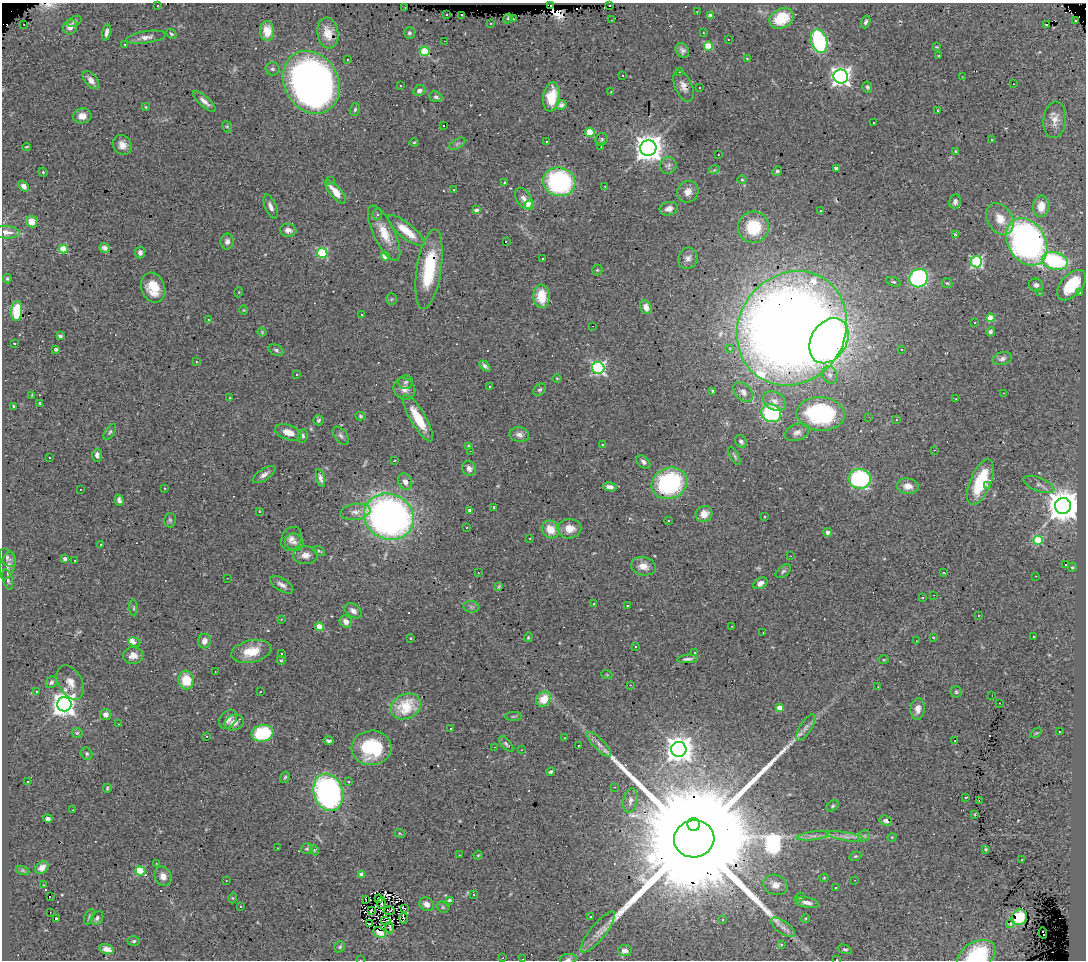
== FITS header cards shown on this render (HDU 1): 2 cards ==
NAXIS1  =                 1084
NAXIS2  =                  958

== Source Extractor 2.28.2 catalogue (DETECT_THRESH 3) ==
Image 1084 x 958 px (HDU 1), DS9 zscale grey, 1 PNG px = 1 image px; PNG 1088 x 962 px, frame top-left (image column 1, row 958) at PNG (2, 3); each listed source drawn as its Kron ellipse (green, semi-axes under 4 px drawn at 4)
Background 1.43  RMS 0.081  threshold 0.244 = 3 sigma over >= 5 px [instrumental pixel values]
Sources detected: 402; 3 with non-positive FLUX_AUTO (blend fragments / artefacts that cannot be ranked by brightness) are neither listed nor drawn; the other 399 listed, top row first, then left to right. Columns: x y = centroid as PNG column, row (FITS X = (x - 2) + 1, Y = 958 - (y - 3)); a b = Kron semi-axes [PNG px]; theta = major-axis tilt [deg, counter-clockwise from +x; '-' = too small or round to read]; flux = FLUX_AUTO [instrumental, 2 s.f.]
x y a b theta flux
551 5 3 3 - 210
609 5 3 2 - 99
157 6 3 3 - 38
404 8 3 2 - 6.2
697 11 3 2 - 5.6
447 15 3 3 - 20
462 15 3 2 - 46
710 16 4 4 - 38
508 18 5 3 - 40
781 18 13 9 29 190
513 19 4 2 - 46
611 20 4 3 - 26
1076 20 3 3 - 92
75 21 7 4 30 10
866 22 6 4 70 13
24 24 3 2 - 4.6
491 24 3 2 - 7.3
1046 24 3 3 - 180
70 27 8 6 60 29
267 31 10 7 -87 62
107 32 8 4 80 24
328 33 15 10 -81 58
409 33 5 5 - 12
703 33 2 2 - 3.8
171 34 5 3 - 8.4
146 37 20 6 9 36
729 39 3 2 - 5.8
445 41 3 2 - 47
819 41 12 8 -71 650
124 44 3 3 - 20
708 46 4 4 - 200
936 47 4 3 - 4.9
682 50 8 6 -56 21
425 51 5 4 - 260
939 56 3 3 - 150
747 58 3 2 - 3.7
347 59 3 2 - 22
272 69 7 6 - 13
679 71 3 3 - 15
623 75 3 3 - 19
841 77 7 7 - 3000
962 77 3 2 - 5.3
91 80 10 6 -52 37
311 82 33 27 -59 4000
1013 84 2 2 - 2.7
401 85 3 3 - 41
683 86 17 8 -67 39
867 87 6 4 -63 10
699 88 3 2 - 16
419 90 6 5 - 22
611 92 3 2 - 7.3
436 97 7 5 -20 15
552 97 14 8 82 120
204 101 14 5 -42 31
561 105 5 5 - 17
146 107 3 3 - 5.1
355 109 6 5 - 10
938 110 2 2 - 4.7
82 116 9 7 10 39
1055 120 18 11 83 57
874 123 3 3 - 54
443 125 3 2 - 17
227 127 6 4 -66 7.9
590 132 5 4 - 200
602 139 6 6 - 11
992 140 3 2 - 40
414 142 5 3 - 5.5
547 142 3 2 - 11
457 144 8 5 31 13
122 145 10 9 - 43
27 147 4 3 - 6
601 147 3 3 - 5.2
648 148 8 8 - 7300
956 151 4 3 - 6
718 155 3 2 - 8.1
668 165 9 8 - 18
836 168 4 3 - 28
714 170 5 3 - 4.5
777 171 5 4 - 14
43 172 5 4 - 5.7
742 180 4 3 - 5.4
330 181 3 3 - 82
559 182 16 14 -15 850
504 183 4 2 - 4.3
24 186 6 4 -48 21
605 186 3 2 - 7.2
454 190 3 2 - 5.6
336 192 14 5 -49 81
688 192 11 10 - 48
524 198 12 7 -57 30
955 202 7 6 - 17
529 205 4 4 - 210
1041 206 11 8 85 78
271 207 13 5 -68 29
669 209 9 6 15 32
476 210 4 3 - 22
821 210 3 3 - 22
377 214 6 4 74 12
1000 219 17 12 -58 92
32 222 6 5 - 66
753 227 16 15 - 240
288 230 8 6 -6 31
406 231 23 7 -38 130
6 232 13 6 -3 42
384 233 30 10 -64 130
955 235 3 2 - 6.6
227 241 8 6 78 22
506 242 3 2 - 6.2
1027 242 25 19 -59 2100
104 248 5 4 - 19
63 249 4 4 - 200
140 253 6 5 - 24
322 253 5 5 - 430
385 256 4 4 - 85
543 258 3 3 - 290
688 258 11 9 65 32
1055 261 13 8 -14 530
976 262 5 5 - 830
429 269 40 12 81 330
597 270 5 5 - 7
919 278 9 9 - 830
7 279 4 3 - 7.1
893 282 7 4 -18 9.7
947 283 5 5 - 7.2
1036 285 7 6 - 19
1071 285 18 10 48 230
153 288 15 11 -69 140
239 292 5 3 - 4.4
1039 293 3 3 - 4.3
1080 293 3 3 - 7.7
542 296 12 8 -86 130
391 299 6 5 - 8.2
646 307 7 5 -63 39
244 310 5 3 - 4.3
17 311 10 5 84 230
361 315 3 3 - 11
990 318 4 4 - 180
208 320 3 3 - 12
974 323 3 3 - 110
592 326 2 2 - 3.2
792 328 59 53 55 11000
262 332 4 3 - 5.6
990 332 5 4 - 14
60 336 4 3 - 11
829 341 24 17 59 3400
15 343 3 3 - 85
56 349 3 3 - 14
730 349 3 3 - 8.6
276 350 8 5 -24 13
902 350 3 3 - 12
1002 359 10 6 14 22
197 362 3 3 - 43
485 366 6 4 -44 14
598 368 6 6 - 1200
297 374 3 3 - 9.1
830 375 9 7 -62 26
557 378 5 3 - 4.7
406 382 7 7 - 15
489 387 3 2 - 6.3
404 389 11 10 - 43
540 390 7 5 38 11
713 391 3 3 - 8.7
743 392 11 7 -46 26
1004 393 3 2 - 28
32 395 3 2 - 3.8
230 398 3 3 - 31
956 399 2 2 - 11
774 401 12 9 -29 38
40 403 3 3 - 4.7
13 406 3 2 - 4.6
771 413 10 8 -30 450
821 414 24 16 -4 670
360 416 5 4 - 8.6
869 417 2 2 - 2.4
418 418 26 7 -60 170
319 420 5 5 - 11
896 420 3 3 - 12
110 432 9 4 56 11
288 432 14 7 -19 64
797 432 13 8 20 31
519 435 10 7 -9 28
303 436 6 5 - 13
341 436 10 6 -51 19
741 441 7 5 -56 16
602 445 2 2 - 5.1
469 446 3 3 - 8.8
934 450 3 2 - 8.2
470 451 2 2 - 9.7
97 455 6 5 - 25
735 456 10 4 -60 11
49 457 2 2 - 5.7
395 460 3 3 - 49
643 462 8 5 -43 19
469 468 8 6 -54 29
264 475 13 5 33 28
320 478 9 4 -77 16
860 479 11 10 - 670
405 482 8 6 -62 32
980 482 24 10 68 290
669 483 18 15 23 720
1039 484 16 7 -21 31
908 486 11 7 -7 52
987 486 3 3 - 67
610 487 7 4 -9 31
165 488 3 3 - 4.2
80 490 2 2 - 4.3
119 500 6 4 -73 18
1063 506 8 8 - 13000
494 507 3 2 - 4.4
470 510 3 3 - 16
260 511 3 2 - 9
355 512 15 8 8 39
704 514 8 7 - 63
764 516 3 2 - 7.7
389 517 25 22 -25 2800
170 520 7 6 - 11
668 520 3 3 - 55
467 527 3 3 - 11
550 529 9 8 - 89
569 529 12 10 2 63
828 532 4 4 - 28
291 539 13 9 62 38
530 539 3 2 - 11
1038 540 5 4 - 290
294 542 9 8 - 27
101 544 3 2 - 5.2
319 551 7 4 -32 7.7
305 555 12 9 4 40
790 556 2 2 - 2.7
8 558 10 6 -53 17
65 559 4 4 - 12
74 560 2 2 - 4
1065 565 3 3 - 94
7 566 14 7 74 32
643 566 13 9 -12 57
1072 567 4 4 - 8
783 571 9 5 38 12
478 573 3 2 - 6.2
944 573 3 3 - 13
1035 576 3 2 - 5.5
227 578 2 2 - 2.9
8 580 10 4 -74 15
760 583 8 5 31 37
282 585 13 6 -32 30
499 587 3 2 - 5.4
934 595 3 2 - 11
922 598 3 3 - 53
594 604 3 2 - 3.9
627 606 3 2 - 6.3
471 607 8 5 -8 16
134 608 8 3 -86 7.8
353 611 9 6 -37 29
979 615 3 3 - 88
281 620 3 2 - 3.5
346 621 6 5 - 39
319 626 4 4 - 110
732 626 3 2 - 3.7
763 633 3 2 - 10
528 637 5 4 - 5.8
933 637 3 2 - 3.6
1033 637 3 2 - 8.9
411 638 3 2 - 4.1
204 641 7 6 - 36
916 641 3 2 - 4.6
134 642 6 4 -19 81
636 647 2 2 - 5.1
251 651 20 11 12 130
694 652 3 2 - 5.9
281 653 3 3 - 26
133 656 10 8 3 46
688 659 10 3 3 17
281 660 4 4 - 6.2
884 660 5 3 - 5.1
215 672 3 2 - 5.1
607 675 5 3 - 4.8
186 680 9 8 - 140
51 682 6 5 - 15
70 682 18 12 -61 61
630 685 3 2 - 12
878 687 2 2 - 4.7
260 691 3 2 - 6.3
37 692 3 3 - 33
956 692 5 5 - 8.9
992 696 3 2 - 3.8
544 699 8 6 47 91
999 703 2 2 - 3.8
64 704 7 7 - 4900
406 706 16 12 26 130
779 708 4 4 - 74
918 709 11 7 86 39
106 714 5 5 - 37
513 716 8 4 1 7.2
228 719 10 7 51 30
234 723 10 7 15 44
119 724 2 2 - 4.5
806 727 15 5 58 26
450 728 3 2 - 5.6
1060 732 3 3 - 37
77 733 5 5 - 8.5
262 733 11 8 11 340
1036 733 6 3 35 6.4
207 737 3 3 - 410
565 738 3 2 - 6
955 740 3 3 - 250
328 741 5 3 - 16
506 744 9 4 -50 11
599 744 16 5 -46 32
578 745 3 2 - 8.2
494 747 2 2 - 3.3
372 748 20 17 5 350
679 749 7 7 - 7100
522 750 2 2 - 3.9
87 754 6 5 - 10
551 772 4 4 - 10
285 777 6 4 59 8.4
28 782 3 3 - 16
349 782 3 2 - 8.4
615 787 3 2 - 52
107 788 4 3 - 6.4
328 792 19 14 -74 1800
965 798 3 3 - 34
630 801 12 7 77 26
980 801 4 2 - 5.3
833 806 6 4 41 9.2
73 810 3 2 - 3.9
975 814 4 2 - 4.6
48 819 5 3 - 16
886 821 6 5 - 20
694 824 6 6 - 6900
400 834 5 3 - 4.6
813 836 16 3 7 25
864 836 6 5 - 11
846 837 19 3 -10 26
892 837 4 3 - 4.1
694 839 20 18 10 450000
277 848 2 2 - 3.1
307 849 6 5 - 8.8
986 849 3 3 - 6.2
314 850 5 3 - 6.3
459 855 2 2 - 3.5
478 855 4 3 - 5.1
855 856 6 4 19 7.6
1022 859 2 2 - 4.1
156 864 2 2 - 3.3
42 867 7 5 41 35
23 871 7 4 -19 9.2
140 871 5 4 - 280
361 874 4 3 - 34
163 876 10 8 -66 38
824 878 4 4 - 5.2
854 880 2 2 - 3.9
226 881 2 2 - 3.5
43 885 3 2 - 21
775 885 12 10 -19 48
835 887 3 2 - 4.4
474 895 3 3 - 45
50 897 2 2 - 19
800 897 4 3 - 5.1
233 898 5 3 - 5
378 898 2 2 - 5.3
365 899 3 2 - 4.6
449 900 4 3 - 9.7
807 902 12 5 -11 32
381 903 6 2 84 1.4
427 904 8 6 -41 31
241 907 3 2 - 47
443 907 6 5 - 8.3
404 908 4 2 - 3.7
371 910 3 2 - 6.1
389 911 5 4 - 2.2
50 913 3 2 - 4.1
89 916 8 4 64 9.4
591 917 3 3 - 20
1019 917 8 7 - 120
56 918 3 3 - 89
97 918 7 5 53 14
404 918 6 3 -87 7.4
806 919 4 4 - 6.2
722 920 3 2 - 5.9
386 921 4 2 - 2.3
1010 923 3 3 - 17
370 924 4 3 - 0.5
783 927 14 6 -36 29
390 928 5 2 - 3.6
380 932 7 5 -28 30
598 932 25 7 52 52
1043 933 5 3 - 31
134 941 6 4 2 9.6
781 944 4 3 - 7.1
340 947 6 5 - 8.6
107 949 7 5 -16 33
845 949 7 4 -17 9.7
625 950 6 5 - 28
977 955 20 13 27 320
503 958 2 2 - 4.4
523 959 2 2 - 2.7
568 959 8 5 8 13
360 960 3 2 - 4.4
837 960 3 2 - 6.1
At the frame edge (FLAGS 8, measured only in part): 5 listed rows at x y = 977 955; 523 959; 568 959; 360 960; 837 960
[3 non-positive-flux detections neither listed nor drawn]